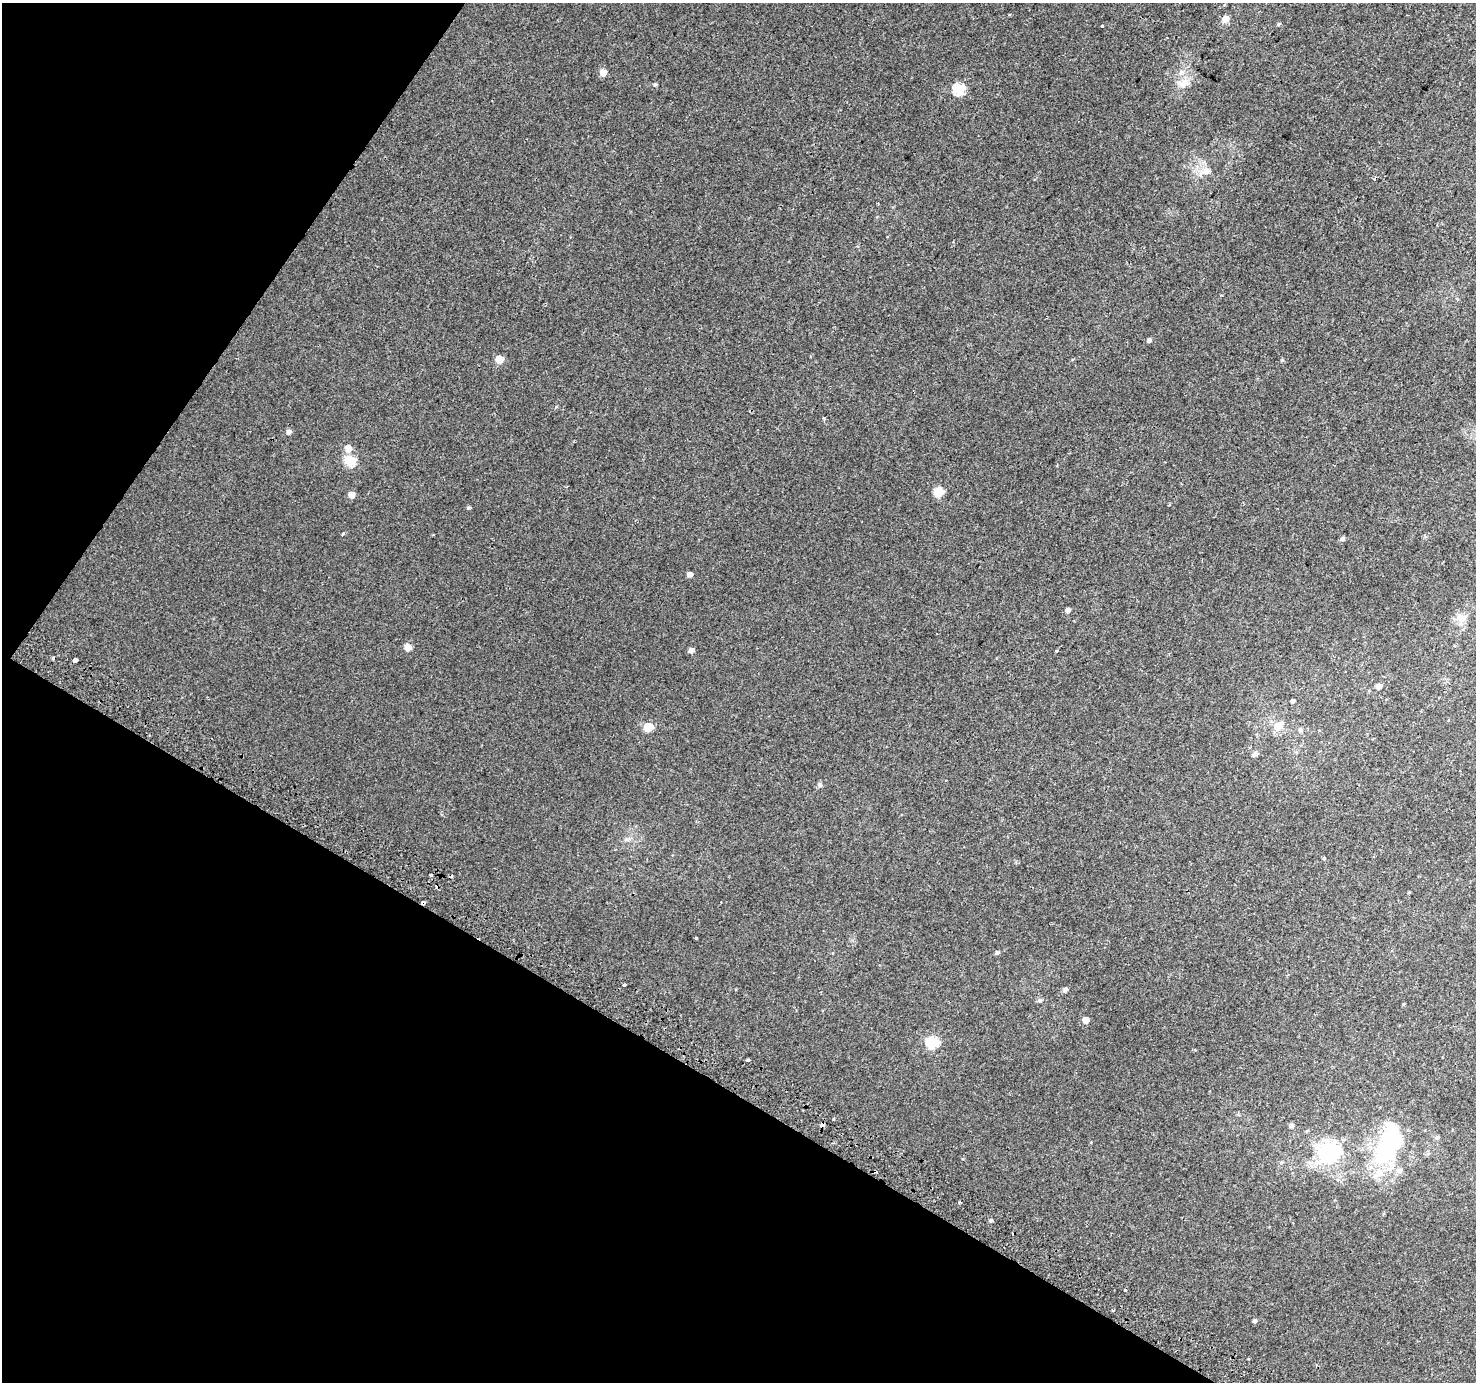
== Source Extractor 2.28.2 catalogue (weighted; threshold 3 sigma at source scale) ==
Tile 9 of 4 x 4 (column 1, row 3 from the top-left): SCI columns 30-1503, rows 1671-3050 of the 5947 x 6033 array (HDU 1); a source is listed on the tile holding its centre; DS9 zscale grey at full resolution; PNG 1478 x 1384 px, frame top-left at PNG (2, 3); no overlay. Shown black and unused: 29% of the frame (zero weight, under 2 of 3 exposures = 2% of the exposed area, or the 3 px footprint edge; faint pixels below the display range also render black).
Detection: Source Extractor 2.28.2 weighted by HDU 2 'WHT'; one run over the whole footprint, this tile lists its part. Background 0.00369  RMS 0.0038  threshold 0.0172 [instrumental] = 3 sigma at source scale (4.5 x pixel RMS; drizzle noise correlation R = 1.50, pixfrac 1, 0.0396/0.0396 arcsec/px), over >= 5 px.
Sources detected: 60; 1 inside a brighter object's white glare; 6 cosmic-ray / hot-pixel residue — not listed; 3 inside a brighter listed object's ellipse — not listed separately; the other 50 listed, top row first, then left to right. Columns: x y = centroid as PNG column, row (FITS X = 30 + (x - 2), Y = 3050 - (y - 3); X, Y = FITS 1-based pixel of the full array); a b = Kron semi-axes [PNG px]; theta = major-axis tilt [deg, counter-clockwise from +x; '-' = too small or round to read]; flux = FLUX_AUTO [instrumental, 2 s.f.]
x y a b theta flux
1225 19 6 5 - 3.3
1278 24 5 3 - 0.51
1102 26 3 2 - 0.33
603 72 5 5 - 4.5
1184 83 16 11 27 3.9
655 85 5 4 - 0.52
959 89 7 6 - 22
1206 171 16 9 16 3.2
1149 340 6 4 44 0.9
499 359 6 6 - 5.6
1282 360 5 4 - 0.42
824 418 4 3 - 0.35
289 432 6 5 - 1.2
348 448 6 6 - 3.6
350 460 6 6 - 19
939 492 6 5 - 14
352 495 6 6 - 2.5
468 507 5 4 - 0.53
1342 539 6 5 - 0.9
690 574 5 5 - 1.7
1068 610 4 4 - 1.6
1462 618 15 11 8 3.1
408 647 6 5 - 3.4
691 650 7 6 - 1.1
1056 651 3 3 - 0.9
75 660 3 3 - 25
1379 687 6 5 - 1.7
1292 701 4 3 - 0.87
1278 726 14 10 50 3.8
648 727 6 5 - 12
1300 730 7 5 90 0.87
1255 754 9 6 37 0.93
626 839 6 6 - 0.9
423 903 4 3 - 4.4
997 953 5 5 - 0.72
624 985 3 3 - 0.7
1065 990 6 5 - 1.2
1040 1000 6 4 1 0.6
1085 1020 5 5 - 3.5
932 1042 6 6 - 33
748 1060 3 3 - 1.9
1291 1125 5 5 - 1.1
1390 1142 41 26 72 44
1329 1153 33 28 50 25
1281 1162 6 4 2 0.48
960 1202 4 3 - 0.37
990 1221 4 4 - 0.76
1125 1290 3 3 - 1.7
1113 1310 4 3 - 0.39
1255 1321 5 4 - 0.89
Overlapping masked pixels (flux is a lower limit): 1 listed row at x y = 423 903
Unlisted compact peaks at least as high as the median listed source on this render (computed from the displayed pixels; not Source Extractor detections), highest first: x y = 343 533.